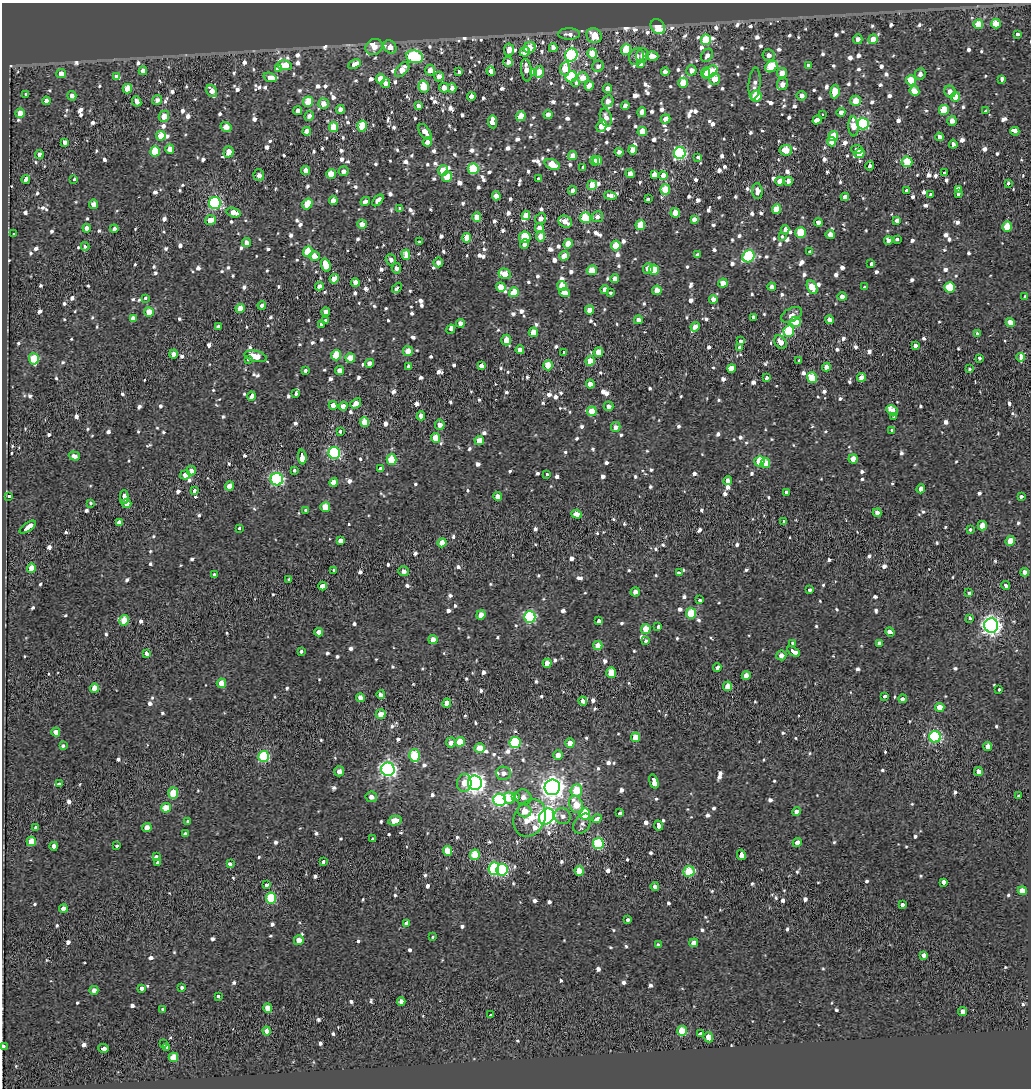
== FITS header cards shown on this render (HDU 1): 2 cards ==
NAXIS1  =                 1029
NAXIS2  =                 1086

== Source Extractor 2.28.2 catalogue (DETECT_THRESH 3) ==
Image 1029 x 1086 px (HDU 1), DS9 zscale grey, 1 PNG px = 1 image px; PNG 1033 x 1090 px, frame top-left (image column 1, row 1086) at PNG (2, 3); each listed source drawn as its Kron ellipse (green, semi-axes under 4 px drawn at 4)
Background -0.617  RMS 0.35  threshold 1.05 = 3 sigma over >= 5 px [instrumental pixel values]
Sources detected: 1323; of the 1323, the 500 brightest by FLUX_AUTO listed and drawn (823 fainter detections omitted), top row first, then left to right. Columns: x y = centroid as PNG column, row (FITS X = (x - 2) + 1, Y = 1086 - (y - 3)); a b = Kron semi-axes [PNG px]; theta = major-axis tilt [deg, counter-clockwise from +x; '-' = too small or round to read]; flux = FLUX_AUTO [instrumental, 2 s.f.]
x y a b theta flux
996 23 5 4 - 620
978 24 5 4 - 600
658 27 8 6 -51 660
569 34 11 6 0 170
1018 34 4 3 - 220
594 36 8 7 - 420
858 39 5 4 - 160
873 39 5 5 - 400
706 40 5 5 - 820
374 47 9 7 38 240
390 47 7 6 - 210
530 48 6 5 - 370
553 48 4 4 - 160
509 50 6 5 - 230
626 50 5 5 - 860
525 52 5 4 - 310
592 54 5 5 - 640
571 55 7 6 - 3700
642 55 7 6 - 160
707 55 7 5 58 130
769 55 6 6 - 140
652 56 6 4 -6 320
415 57 8 6 -12 2200
636 57 8 7 - 140
508 62 5 5 - 150
354 64 7 4 27 400
641 64 4 3 - 310
285 65 7 4 -7 740
808 65 3 3 - 210
598 66 6 5 - 120
771 67 6 5 - 1200
278 69 4 3 - 310
565 69 7 5 85 550
402 70 9 5 48 370
430 70 5 5 - 230
526 70 11 5 -83 270
691 70 5 5 - 170
143 71 4 4 - 180
491 71 5 4 - 140
458 72 4 3 - 510
533 72 3 3 - 5400
539 72 6 5 - 480
665 72 4 4 - 170
710 72 8 5 36 970
705 73 5 4 - 380
782 73 5 5 - 290
61 74 5 4 - 200
920 74 6 5 - 120
439 76 5 4 - 230
116 77 3 3 - 1300
270 77 7 4 -18 570
571 77 6 5 - 1500
583 78 5 5 - 360
380 79 5 4 - 400
715 79 6 5 - 420
1002 79 4 3 - 350
911 80 5 5 - 580
385 83 5 4 - 180
576 83 3 3 - 190
683 83 5 5 - 650
755 84 16 6 85 140
782 84 6 5 - 160
424 86 6 5 - 820
589 86 5 4 - 290
444 88 5 5 - 190
452 88 4 4 - 160
607 88 4 4 - 130
127 89 5 4 - 560
212 91 7 5 -58 240
914 91 5 4 - 370
835 92 7 4 84 830
950 92 6 5 - 190
26 94 3 3 - 130
72 96 5 4 - 110
756 96 5 5 - 980
802 96 5 5 - 120
471 97 4 4 - 180
955 97 5 4 - 380
157 100 5 4 - 130
46 101 4 4 - 150
137 101 5 4 - 150
608 101 6 5 - 150
856 101 5 5 - 370
308 102 5 5 - 960
323 104 5 5 - 250
419 106 4 4 - 120
625 106 4 4 - 140
340 109 4 4 - 230
944 110 5 5 - 770
986 110 3 3 - 2200
298 111 4 4 - 140
642 112 5 4 - 140
841 112 4 4 - 140
20 113 4 4 - 280
822 114 3 3 - 1100
548 115 4 4 - 270
164 116 5 5 - 310
309 116 5 4 - 130
521 116 5 4 - 560
606 118 9 6 -75 150
666 119 5 4 - 190
817 120 5 3 - 4300
952 121 5 4 - 160
493 122 6 5 - 640
863 124 6 5 - 2800
362 126 5 4 - 850
602 126 6 5 - 360
853 126 10 5 -86 400
226 127 5 5 - 230
333 127 5 4 - 590
307 131 4 4 - 210
642 131 5 4 - 400
1015 131 4 3 - 1300
425 132 9 5 -56 220
161 136 5 4 - 520
833 136 5 5 - 570
939 137 4 4 - 140
65 142 4 4 - 120
427 142 5 4 - 170
832 142 5 4 - 250
953 144 4 3 - 460
170 149 4 4 - 200
857 149 5 4 - 940
633 150 4 4 - 220
786 150 6 5 - 360
155 151 5 5 - 910
228 152 5 5 - 290
619 152 4 4 - 130
680 153 6 6 - 3900
859 153 5 4 - 450
39 155 4 4 - 120
572 156 4 4 - 210
698 157 3 3 - 130
598 160 4 4 - 280
594 161 5 3 - 240
907 162 5 5 - 1100
552 164 8 5 -19 650
870 166 5 3 - 300
583 167 3 3 - 200
473 169 5 5 - 1300
306 170 5 4 - 260
443 170 5 5 - 430
343 171 5 4 - 130
944 173 3 3 - 140
331 174 5 4 - 380
630 174 4 4 - 170
259 175 6 5 - 140
654 175 3 3 - 9300
447 176 5 5 - 640
663 176 4 3 - 13000
74 179 3 3 - 250
538 179 4 3 - 380
26 180 4 3 - 560
780 181 4 4 - 290
788 181 4 4 - 150
1008 183 3 3 - 290
592 185 5 4 - 480
665 189 5 5 - 570
958 189 3 3 - 2600
907 190 3 3 - 870
572 191 4 4 - 140
757 191 8 5 -86 160
959 193 3 3 - 960
931 194 3 3 - 260
496 196 4 4 - 240
610 196 6 4 -12 140
845 197 4 4 - 120
648 199 3 3 - 240
378 200 7 4 47 170
333 201 4 4 - 240
365 201 5 3 - 520
215 203 6 6 - 3500
93 204 4 4 - 180
307 204 6 4 56 660
400 208 4 3 - 890
777 209 5 4 - 550
234 213 7 4 -15 270
675 213 5 4 - 330
526 215 4 4 - 1900
477 217 5 4 - 320
597 217 6 5 - 120
541 218 5 5 - 170
585 218 5 5 - 1300
694 219 4 4 - 120
210 220 5 4 - 300
897 220 4 4 - 110
565 222 7 5 -29 260
818 222 4 3 - 1300
362 224 5 4 - 240
640 225 5 5 - 640
1007 226 5 5 - 740
87 228 4 4 - 140
539 228 5 4 - 260
114 229 4 3 - 120
785 230 4 3 - 680
800 232 5 5 - 880
14 234 4 3 - 170
830 234 4 4 - 190
541 236 5 4 - 300
525 237 6 5 - 770
782 237 3 3 - 180
467 238 5 4 - 440
897 239 3 3 - 430
888 240 4 3 - 600
419 242 3 3 - 130
247 243 4 4 - 130
525 244 4 4 - 120
568 244 5 4 - 400
616 245 5 5 - 570
85 246 4 3 - 210
810 251 3 3 - 240
308 252 5 5 - 720
406 255 5 4 - 430
698 255 4 4 - 120
314 256 5 5 - 230
564 256 5 4 - 350
749 256 6 5 - 2800
391 260 6 5 - 110
438 262 5 4 - 140
871 264 4 3 - 370
326 265 7 4 -73 460
396 268 5 4 - 110
648 268 5 5 - 200
592 270 5 4 - 470
654 270 5 5 - 440
504 274 6 5 - 370
615 278 4 4 - 120
334 279 5 4 - 340
355 282 4 4 - 160
723 283 4 4 - 340
319 286 4 4 - 130
562 286 5 4 - 390
501 287 5 4 - 380
772 287 4 4 - 140
812 287 7 4 -63 520
864 287 3 3 - 190
950 287 5 5 - 960
397 288 6 3 47 1500
605 290 4 4 - 130
657 290 5 4 - 270
514 292 5 4 - 580
564 293 5 4 - 190
610 293 3 3 - 190
1025 296 3 3 - 130
842 297 4 4 - 170
145 298 3 3 - 160
713 299 4 4 - 130
262 305 4 4 - 110
240 308 4 4 - 310
590 310 4 4 - 190
149 312 4 4 - 490
326 312 4 4 - 170
791 315 11 6 26 130
753 317 3 3 - 220
133 318 4 4 - 130
638 320 4 4 - 130
829 320 4 4 - 140
326 321 4 3 - 340
795 322 5 5 - 500
460 323 4 4 - 180
1010 323 5 4 - 240
322 325 3 3 - 650
218 326 3 3 - 260
695 327 5 4 - 200
451 329 5 3 - 4200
789 331 5 5 - 1700
533 332 4 4 - 450
977 334 3 3 - 130
506 340 5 5 - 270
741 341 4 3 - 230
780 342 7 5 -53 200
916 346 4 3 - 500
740 347 3 3 - 450
520 350 4 4 - 200
408 351 5 5 - 270
564 352 3 3 - 110
598 352 5 4 - 380
173 354 4 4 - 180
336 355 5 5 - 780
255 356 11 5 -12 450
1020 357 4 3 - 1700
350 358 5 4 - 380
979 358 3 3 - 290
34 359 6 5 - 1000
248 359 3 3 - 110
590 361 5 4 - 460
799 361 3 3 - 240
369 363 4 4 - 130
548 365 5 4 - 630
409 366 4 4 - 120
481 366 4 4 - 170
826 367 4 4 - 160
731 368 4 3 - 18000
969 369 4 3 - 200
340 370 4 4 - 190
305 371 3 3 - 370
861 377 4 4 - 210
767 378 4 3 - 250
812 378 5 5 - 570
590 384 4 4 - 220
296 393 4 3 - 200
252 396 4 3 - 960
356 403 6 4 38 220
333 405 4 4 - 240
343 406 4 4 - 200
608 406 5 4 - 120
892 410 6 4 -30 190
592 411 5 5 - 480
421 416 4 4 - 210
894 416 3 3 - 180
365 422 5 4 - 590
440 425 5 5 - 140
616 427 5 4 - 140
892 430 3 3 - 120
340 431 3 3 - 320
436 438 5 4 - 440
479 440 5 4 - 360
334 453 6 5 - 3700
74 456 5 4 - 130
302 457 7 3 -86 4900
853 459 4 4 - 270
392 460 5 5 - 910
759 461 5 5 - 670
765 463 5 4 - 350
381 469 4 4 - 110
294 470 3 3 - 230
191 471 5 4 - 140
547 474 3 3 - 130
185 475 5 4 - 140
277 479 6 6 - 4100
728 481 4 4 - 130
334 482 4 4 - 280
229 486 4 4 - 410
921 489 4 4 - 120
195 490 3 3 - 380
786 493 3 3 - 1700
9 496 3 3 - 270
497 496 4 4 - 140
1021 496 3 3 - 260
124 497 7 3 -89 660
90 503 3 3 - 760
126 503 5 4 - 190
325 507 5 5 - 520
306 510 3 3 - 220
877 513 4 4 - 120
577 514 5 4 - 170
783 522 3 3 - 200
119 523 3 3 - 1600
982 526 5 4 - 350
28 527 9 3 34 1500
240 528 3 3 - 250
970 530 3 3 - 120
341 541 4 3 - 980
1010 541 5 4 - 420
442 543 4 4 - 320
31 568 5 4 - 320
333 570 4 3 - 180
404 571 5 5 - 120
1025 572 4 4 - 150
679 573 4 3 - 220
214 575 3 3 - 130
289 579 3 3 - 130
1006 585 4 3 - 920
323 586 4 4 - 840
809 590 4 3 - 220
635 592 5 4 - 110
969 593 3 3 - 250
700 600 3 3 - 290
691 613 5 5 - 910
481 615 5 4 - 280
530 617 6 6 - 3100
970 619 3 3 - 130
124 620 5 4 - 490
598 621 3 3 - 400
991 625 7 7 - 11000
658 627 4 3 - 250
646 629 5 4 - 490
319 632 4 4 - 160
890 632 5 3 - 640
433 640 4 4 - 220
645 640 3 3 - 450
879 643 4 4 - 120
793 644 4 3 - 320
598 645 4 4 - 300
301 651 4 3 - 460
794 651 7 3 -34 1700
146 653 4 3 - 560
781 655 5 5 - 160
547 663 4 4 - 260
717 668 4 3 - 500
611 673 5 5 - 610
746 676 4 4 - 230
221 683 5 4 - 290
728 686 5 4 - 290
95 688 4 4 - 460
999 689 3 3 - 510
381 695 4 4 - 120
884 696 4 3 - 320
360 698 4 4 - 170
903 699 4 3 - 380
583 701 4 4 - 120
447 703 4 4 - 210
940 707 4 4 - 300
381 714 5 4 - 290
56 732 4 4 - 200
636 737 5 4 - 450
935 737 6 5 - 3700
460 742 5 5 - 560
515 742 5 5 - 1800
451 743 5 5 - 170
570 743 5 4 - 210
63 746 3 3 - 240
988 746 4 4 - 250
480 748 5 5 - 400
414 755 6 5 - 1100
558 755 5 5 - 190
264 756 5 5 - 2200
388 769 7 6 - 7900
339 771 5 5 - 150
979 771 4 4 - 150
503 773 7 6 - 120
654 781 7 3 -74 1500
464 783 9 7 83 240
475 783 7 7 - 13000
59 784 4 3 - 450
552 787 8 7 - 19000
576 790 6 5 - 740
173 793 5 5 - 730
1018 796 3 3 - 120
371 797 6 5 - 130
515 797 4 3 - 360
523 797 8 7 - 160
509 798 5 5 - 460
500 800 6 6 - 3900
576 804 9 6 -65 550
166 808 5 4 - 550
524 811 7 6 - 340
796 812 5 4 - 120
620 813 4 3 - 310
584 814 5 5 - 1200
563 816 8 8 - 130
547 817 9 7 52 10000
530 818 19 15 63 1000
597 819 4 3 - 1200
395 821 7 4 13 300
188 822 3 3 - 150
582 824 11 7 55 130
658 826 5 3 - 530
36 827 4 3 - 140
147 828 4 4 - 210
185 834 4 3 - 180
372 839 3 3 - 220
31 841 5 4 - 470
797 842 4 4 - 140
598 844 5 5 - 1900
54 846 4 3 - 380
117 846 3 3 - 220
447 851 5 4 - 590
475 855 5 5 - 1000
741 855 5 3 - 3300
156 857 3 3 - 370
323 861 4 3 - 280
157 863 4 3 - 1100
230 864 3 3 - 600
494 868 6 5 - 2500
502 870 6 5 - 3600
579 871 5 4 - 380
689 871 6 5 - 990
943 882 4 3 - 480
266 885 4 3 - 430
655 886 4 4 - 120
1022 891 4 4 - 290
271 898 5 5 - 1500
902 905 4 3 - 250
63 908 4 4 - 220
628 920 3 3 - 270
406 924 4 3 - 690
433 937 3 3 - 110
299 940 5 4 - 210
694 943 4 4 - 180
658 944 4 3 - 210
924 955 3 3 - 870
182 987 4 3 - 190
141 988 4 3 - 280
94 990 4 4 - 120
218 996 3 3 - 190
401 1002 4 4 - 170
268 1008 4 4 - 340
162 1009 3 3 - 220
963 1011 4 4 - 160
490 1015 3 3 - 190
267 1031 4 4 - 180
682 1031 5 5 - 770
700 1033 3 3 - 2500
708 1037 5 4 - 240
164 1044 3 3 - 250
3 1046 3 3 - 220
167 1047 3 3 - 240
103 1048 5 3 - 850
173 1057 5 4 - 590
At the frame edge (FLAGS 8, measured only in part): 1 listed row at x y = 3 1046
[823 fainter detections neither listed nor drawn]